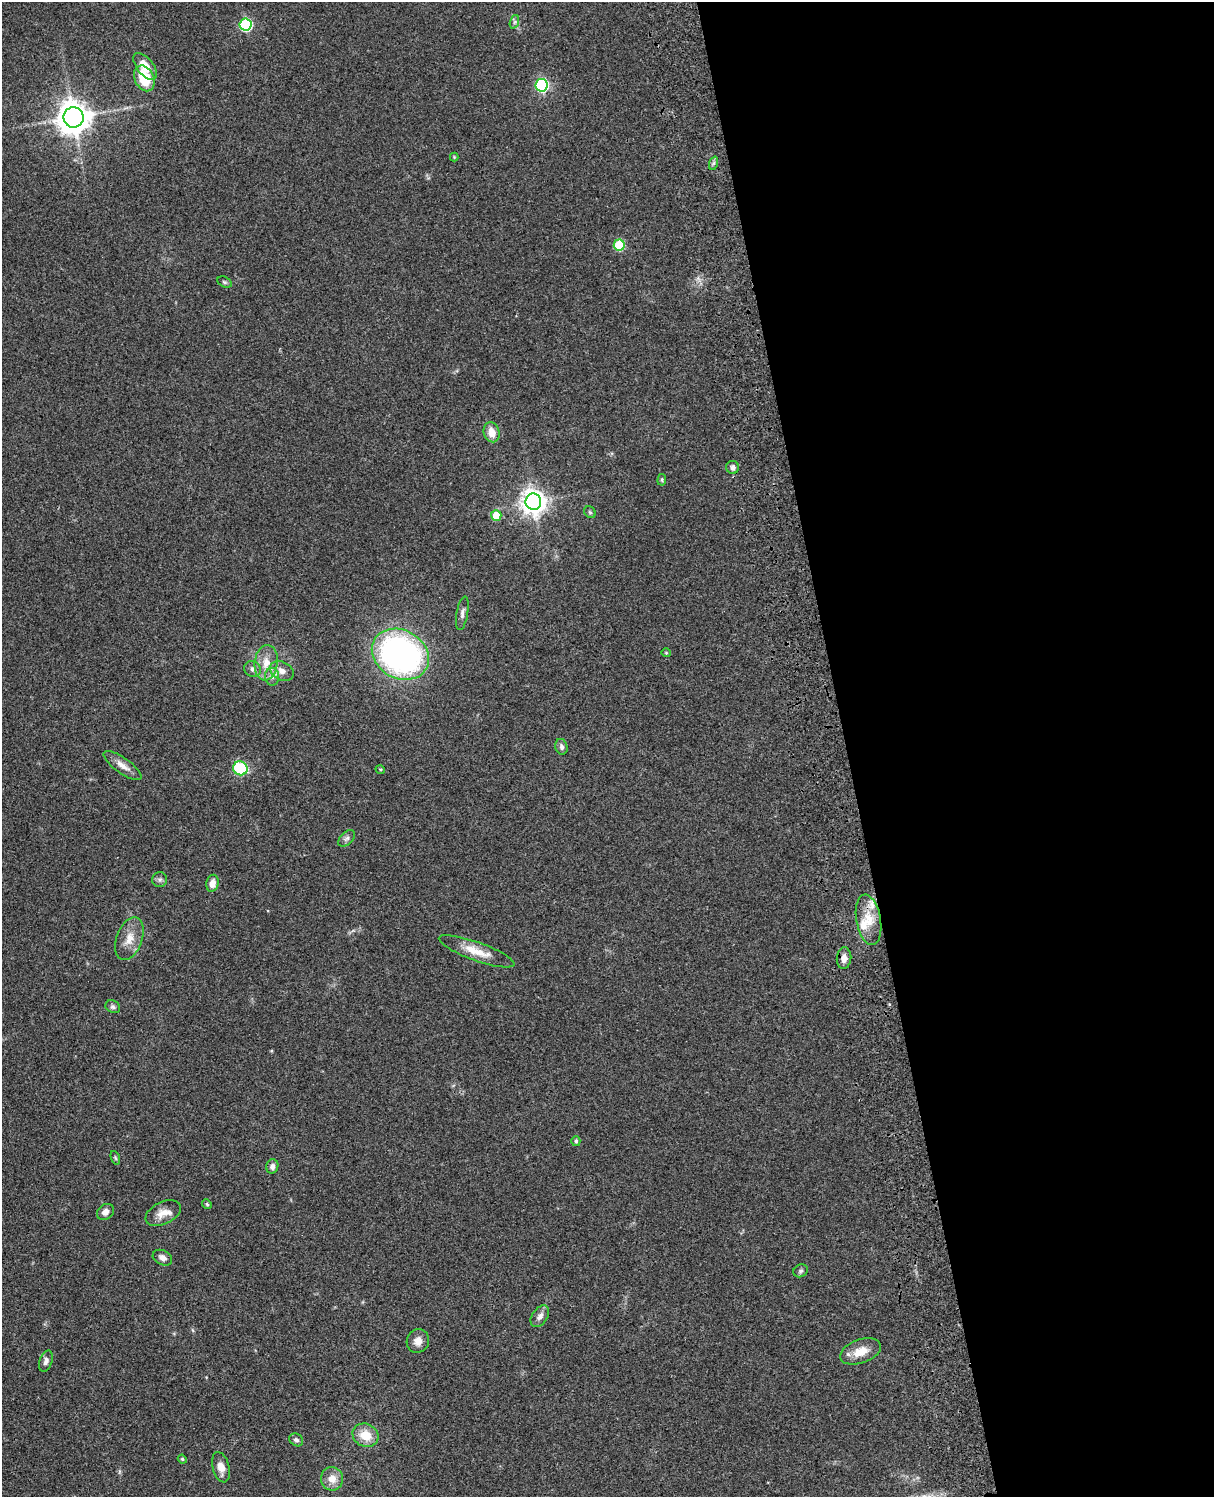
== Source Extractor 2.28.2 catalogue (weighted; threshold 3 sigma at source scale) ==
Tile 8 of 4 x 3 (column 4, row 2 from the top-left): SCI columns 3758-4969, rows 1773-3267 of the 5087 x 4926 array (HDU 1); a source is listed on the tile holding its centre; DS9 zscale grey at full resolution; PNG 1216 x 1499 px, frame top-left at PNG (2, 2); each listed source drawn as its Kron ellipse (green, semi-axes under 4 px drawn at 4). Shown black and unused: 30% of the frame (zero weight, under 3 of 4 exposures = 6% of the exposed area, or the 3 px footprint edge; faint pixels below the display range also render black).
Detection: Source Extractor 2.28.2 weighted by HDU 2 'WHT'; one run over the whole footprint, this tile lists its part. Background 0.104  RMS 0.0065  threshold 0.0292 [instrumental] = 3 sigma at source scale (4.5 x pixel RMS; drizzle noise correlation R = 1.50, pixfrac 1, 0.05/0.05 arcsec/px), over >= 5 px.
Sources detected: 54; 2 inside a brighter listed object's ellipse — not listed separately; the other 52 listed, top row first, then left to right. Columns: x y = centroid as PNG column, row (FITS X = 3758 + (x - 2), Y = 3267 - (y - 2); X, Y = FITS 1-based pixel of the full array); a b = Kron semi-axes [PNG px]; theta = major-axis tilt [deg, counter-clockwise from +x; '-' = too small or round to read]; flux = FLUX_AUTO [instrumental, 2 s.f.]
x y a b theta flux
514 22 7 4 71 1.2
246 25 6 6 - 65
145 66 16 8 -52 11
144 78 13 9 -65 25
542 85 6 6 - 92
73 117 10 10 - 1000
454 157 4 4 - 0.62
714 163 7 4 71 1.3
619 245 5 5 - 36
224 282 8 5 -27 1.2
492 432 10 8 -74 7.8
733 467 6 6 - 2.3
662 480 6 4 85 0.86
533 502 8 8 - 580
590 512 6 5 - 1.1
496 515 5 5 - 14
462 613 17 5 81 2.7
666 653 4 4 - 0.59
400 654 30 24 -29 200
266 663 18 11 84 9.9
252 669 8 7 - 2.6
282 671 12 9 -27 5.3
272 677 9 7 -89 3.1
561 747 8 6 -76 2
122 766 22 7 -35 5.5
240 768 7 7 - 41
380 769 5 3 - 0.65
347 838 10 6 44 2
160 880 7 7 - 1.8
212 883 8 6 78 4.9
869 920 25 12 -80 13
129 939 22 13 70 9
477 951 40 9 -20 12
844 958 11 7 84 4.1
113 1007 7 6 - 1.6
576 1141 5 4 - 1.3
115 1158 7 4 -70 1.1
272 1166 7 6 - 2.5
207 1204 5 4 - 0.84
105 1212 9 7 36 3.5
163 1213 19 11 26 6.9
162 1258 10 7 -28 3.3
800 1271 7 6 - 1.5
540 1316 12 7 55 3.5
418 1341 12 11 - 5.3
861 1351 21 11 20 10
46 1361 11 6 72 2.3
365 1435 13 11 -25 12
296 1440 7 6 - 1.8
182 1459 4 4 - 0.71
221 1467 15 8 -76 6
332 1479 12 11 - 6.9